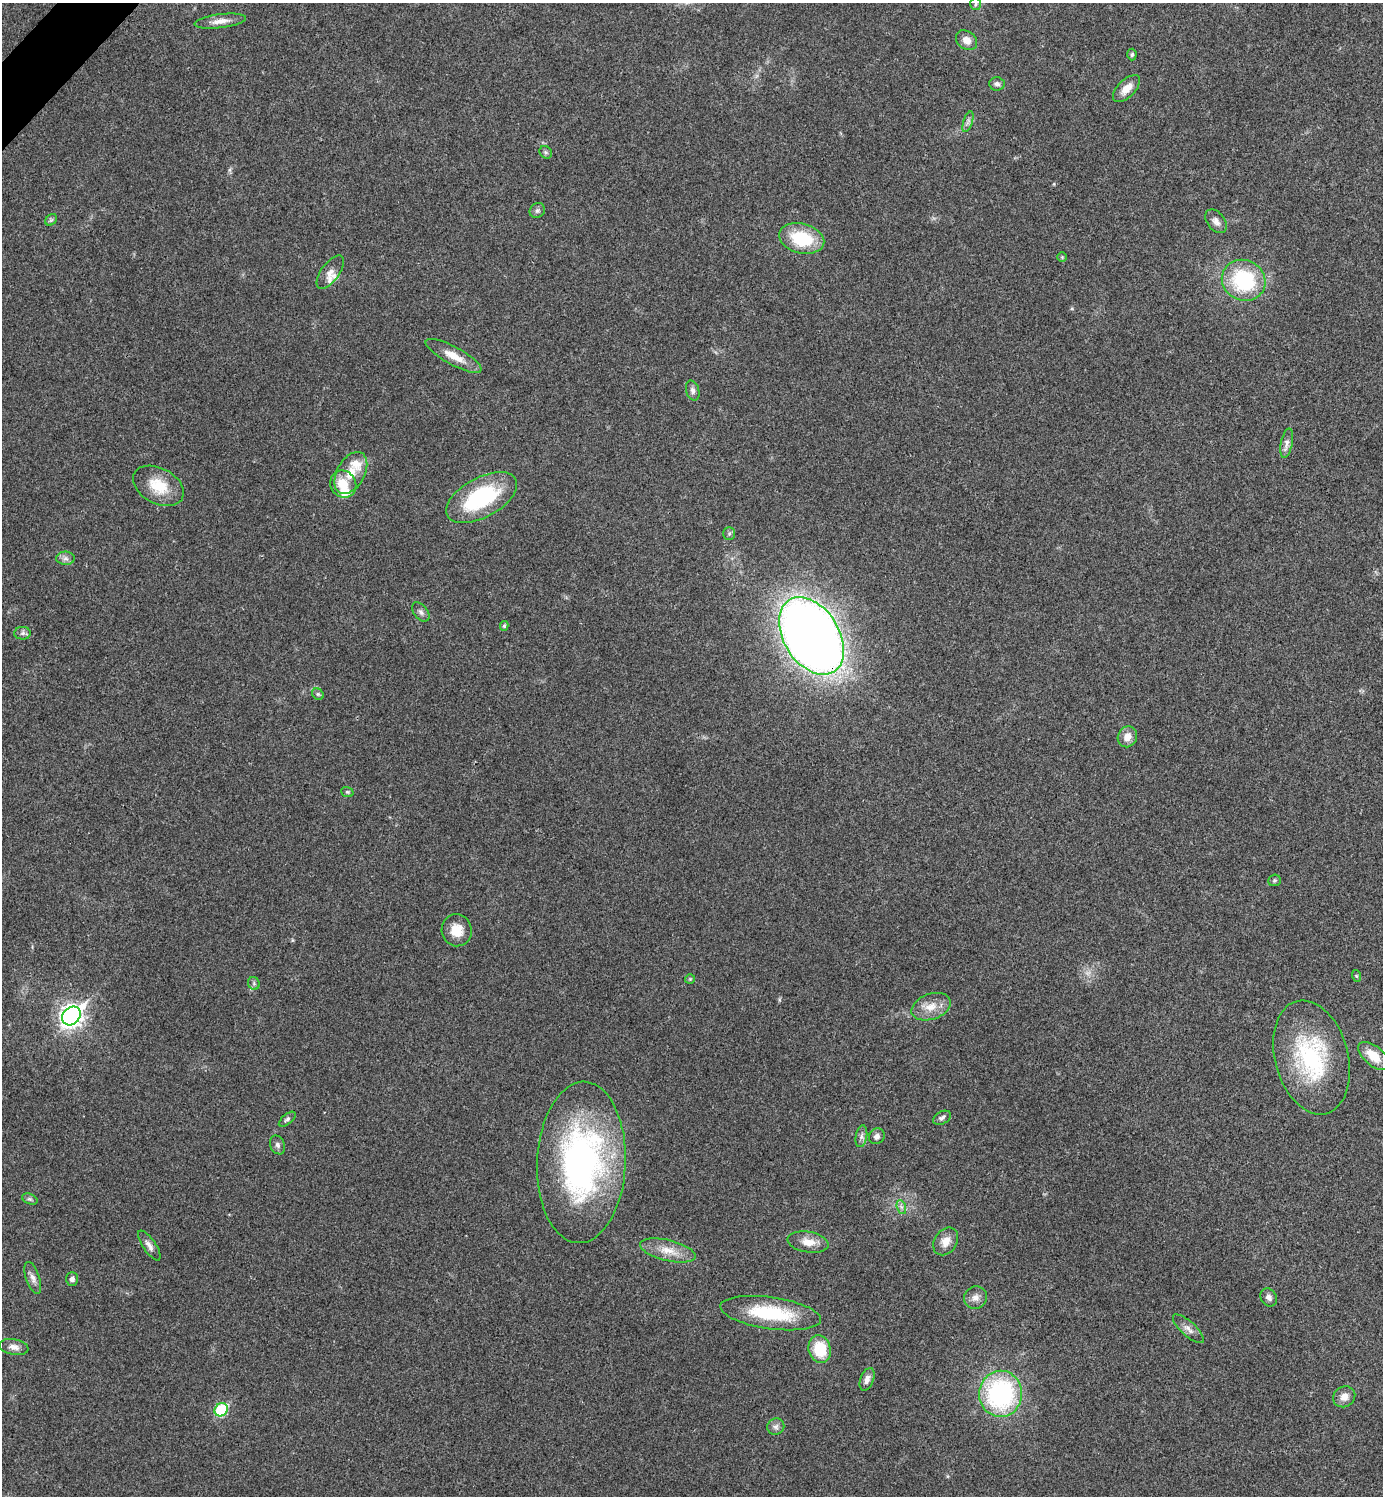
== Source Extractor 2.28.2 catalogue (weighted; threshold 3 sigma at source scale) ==
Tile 11 of 4 x 4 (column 3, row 3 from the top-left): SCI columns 2922-4302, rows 1501-2994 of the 5985 x 5985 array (HDU 1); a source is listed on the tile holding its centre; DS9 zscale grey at full resolution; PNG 1385 x 1498 px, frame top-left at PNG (2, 3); each listed source drawn as its Kron ellipse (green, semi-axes under 4 px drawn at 4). Shown black and unused: <1% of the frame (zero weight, under 3 of 4 exposures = <1% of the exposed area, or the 3 px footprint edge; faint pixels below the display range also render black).
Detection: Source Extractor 2.28.2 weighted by HDU 2 'WHT'; one run over the whole footprint, this tile lists its part. Background 0.0204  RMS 0.004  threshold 0.0181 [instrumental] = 3 sigma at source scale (4.5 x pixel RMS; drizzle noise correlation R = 1.50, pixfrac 1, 0.05/0.05 arcsec/px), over >= 5 px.
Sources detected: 69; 1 too faint to see at this stretch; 1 inside a brighter object's white glare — neither listed nor drawn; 2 inside a brighter listed object's ellipse — not listed separately; the other 65 listed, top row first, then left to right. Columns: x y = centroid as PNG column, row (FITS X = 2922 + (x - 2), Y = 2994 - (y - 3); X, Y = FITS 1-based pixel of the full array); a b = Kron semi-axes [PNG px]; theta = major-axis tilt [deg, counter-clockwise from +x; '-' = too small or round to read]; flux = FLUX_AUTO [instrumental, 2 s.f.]
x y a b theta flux
976 4 6 5 - 0.77
220 21 26 7 7 3.6
966 40 11 9 -38 3.5
1132 54 6 4 87 0.71
997 84 8 7 - 1.3
1126 89 17 8 45 4.5
968 122 11 4 72 1.3
546 152 7 5 -45 0.77
537 211 8 7 - 1.1
51 220 6 5 - 0.79
1216 221 13 8 -52 2.4
802 238 23 15 -14 20
1062 257 5 5 - 0.52
330 272 19 9 54 3.4
1244 280 22 20 -27 33
454 356 31 9 -28 6.4
693 390 10 6 -74 1.6
1287 443 15 6 78 1.9
351 473 23 14 61 7.6
343 484 14 13 - 7.7
158 486 27 18 -28 11
482 498 39 20 28 38
729 534 6 5 - 0.77
65 558 9 7 0 1.6
421 612 11 7 -51 1.4
504 626 5 4 - 0.68
23 633 8 6 0 1.2
811 636 42 27 -57 510
318 694 6 5 - 0.68
1127 737 11 9 62 3.9
347 792 6 5 - 0.58
1274 880 6 5 - 0.65
457 930 16 15 - 6.5
1357 976 6 4 -70 0.45
690 979 5 5 - 0.53
254 983 6 5 - 0.8
931 1007 20 12 20 5.9
71 1016 10 8 45 240
1373 1056 18 9 -41 8.2
1311 1057 58 36 -75 46
942 1118 9 6 27 1.1
287 1119 10 5 40 0.94
861 1136 11 5 80 1.5
877 1136 8 7 - 1.7
277 1145 10 7 -67 1.4
581 1162 81 44 88 120
30 1199 8 5 -23 0.87
901 1207 7 4 -71 1
946 1241 15 11 56 4.3
808 1242 21 10 -9 4.9
149 1245 17 6 -55 2.2
668 1250 28 10 -13 7
33 1278 17 7 -71 2.3
72 1279 7 6 - 1.5
1269 1297 9 7 -57 1.8
976 1298 12 11 - 2.7
771 1313 51 16 -8 26
1188 1329 20 7 -42 2.8
14 1347 15 8 -10 2.6
820 1349 14 11 -74 13
867 1379 12 6 68 2.1
1001 1394 23 21 85 61
1344 1397 11 10 - 3.1
221 1410 7 6 - 30
776 1427 8 8 - 1.6
Overlapping masked pixels (flux is a lower limit): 1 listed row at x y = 811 636